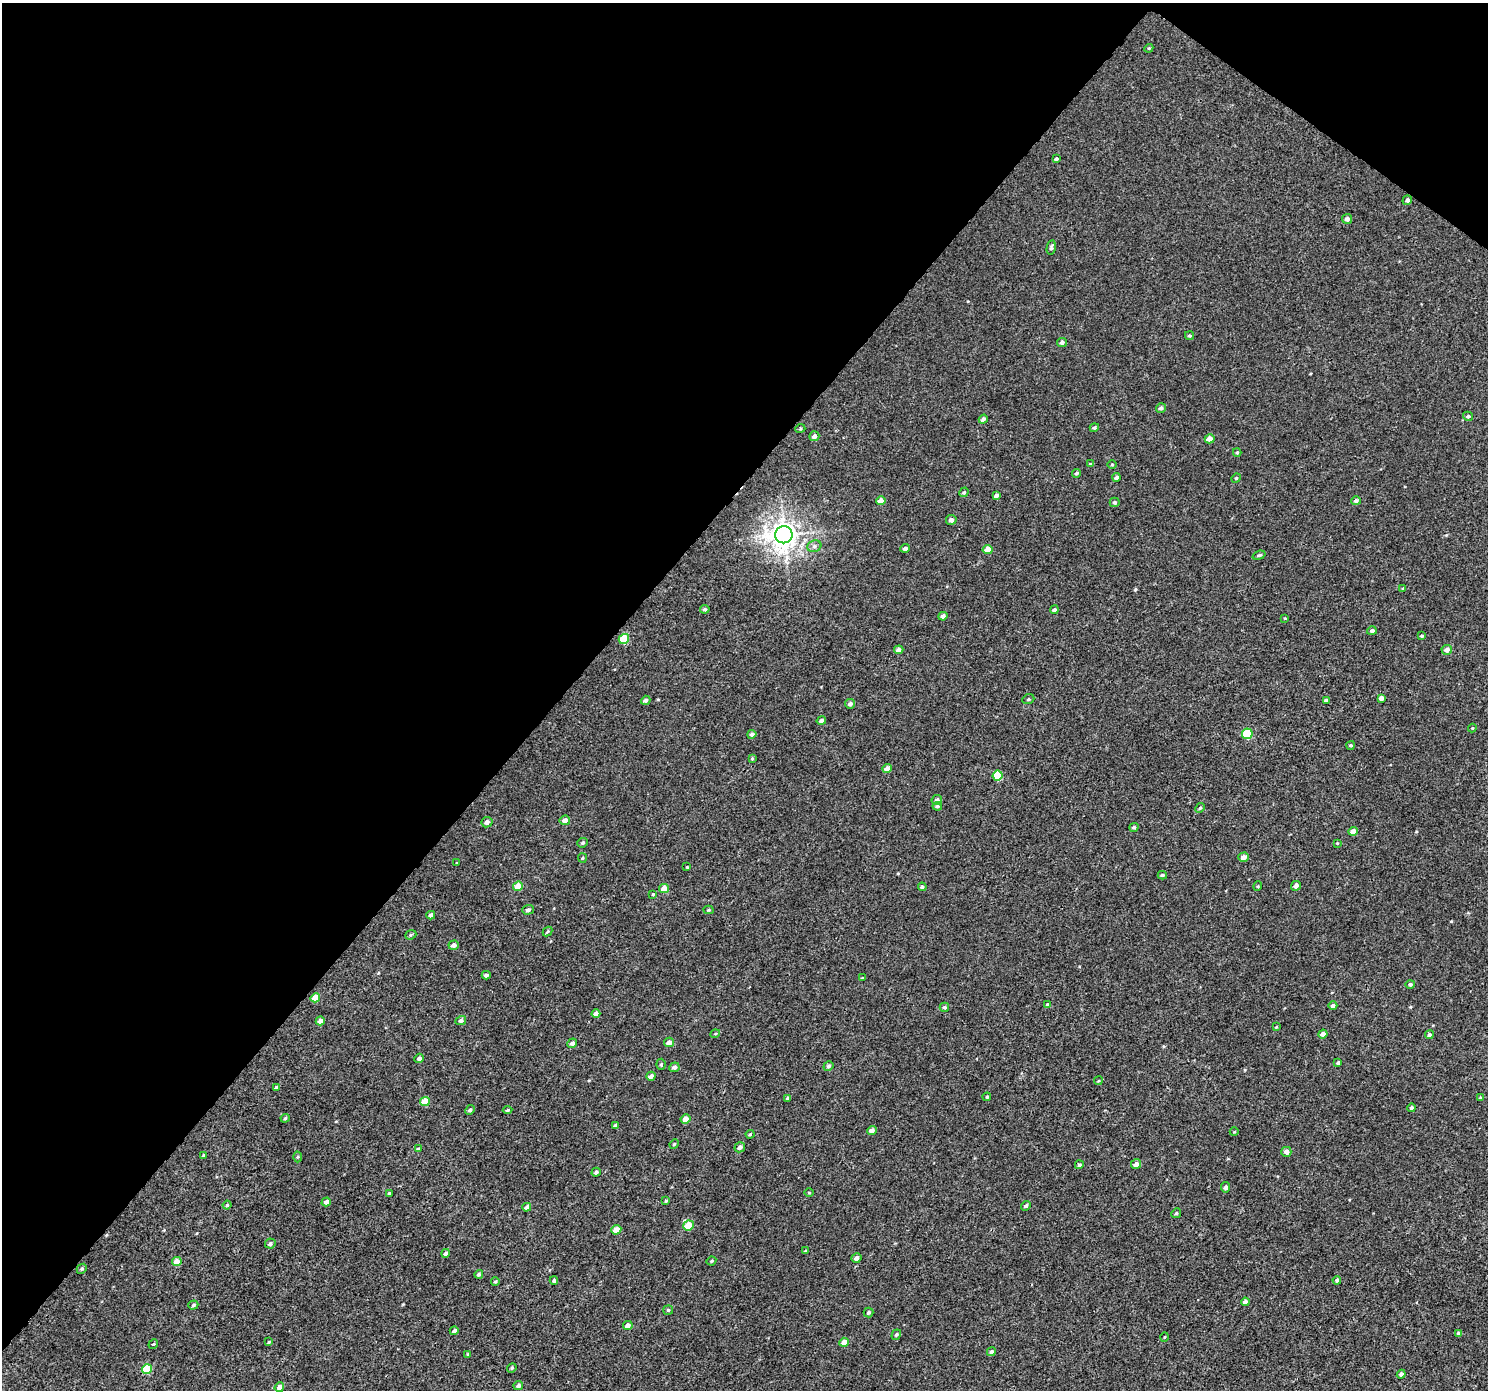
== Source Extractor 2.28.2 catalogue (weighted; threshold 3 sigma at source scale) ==
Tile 2 of 4 x 4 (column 2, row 1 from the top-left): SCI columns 1525-3010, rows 4389-5776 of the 6026 x 6065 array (HDU 1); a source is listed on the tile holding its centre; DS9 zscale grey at full resolution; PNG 1490 x 1392 px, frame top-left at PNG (2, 3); each listed source drawn as its Kron ellipse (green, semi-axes under 4 px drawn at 4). Shown black and unused: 40% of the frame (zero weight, under 3 of 4 exposures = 5% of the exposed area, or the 3 px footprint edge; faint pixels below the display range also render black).
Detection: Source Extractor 2.28.2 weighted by HDU 2 'WHT'; one run over the whole footprint, this tile lists its part. Background 0.00277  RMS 0.0022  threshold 0.00975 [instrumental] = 3 sigma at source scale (4.5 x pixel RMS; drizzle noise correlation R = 1.50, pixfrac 1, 0.0396/0.0396 arcsec/px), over >= 5 px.
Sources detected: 167; all 167 listed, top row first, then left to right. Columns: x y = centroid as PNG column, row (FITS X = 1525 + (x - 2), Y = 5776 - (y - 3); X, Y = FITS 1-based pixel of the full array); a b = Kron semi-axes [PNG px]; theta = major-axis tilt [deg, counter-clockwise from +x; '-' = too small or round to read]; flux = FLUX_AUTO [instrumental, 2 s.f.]
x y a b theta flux
1149 48 4 3 - 0.2
1056 159 4 3 - 0.3
1407 200 5 4 - 0.51
1347 219 5 5 - 0.77
1051 247 7 4 79 0.39
1189 336 4 4 - 0.32
1062 342 5 4 - 0.52
1161 408 5 4 - 0.55
1468 416 5 4 - 0.34
983 419 5 4 - 0.54
1094 428 5 4 - 0.34
800 429 5 3 - 0.2
814 436 5 5 - 0.84
1210 439 5 4 - 1.8
1237 452 4 4 - 0.22
1090 464 4 3 - 0.19
1112 464 5 3 - 0.2
1077 473 4 3 - 0.34
1117 477 4 4 - 0.61
1236 478 5 4 - 0.24
964 492 5 4 - 0.34
996 495 4 4 - 0.72
881 501 5 4 - 1.7
1356 501 5 4 - 0.58
1115 502 5 4 - 0.42
951 520 5 5 - 0.73
784 535 8 8 - 210
814 546 7 5 22 0.58
905 548 5 4 - 0.61
988 550 5 4 - 2.4
1259 555 7 4 20 0.32
1403 589 4 3 - 0.23
705 609 4 4 - 0.34
1054 610 4 3 - 0.4
943 616 4 4 - 0.81
1285 618 4 3 - 0.18
1372 631 5 4 - 0.52
1422 636 4 3 - 0.28
624 639 5 5 - 6.1
899 650 5 4 - 0.9
1447 650 5 5 - 1.2
1381 698 4 4 - 0.84
1028 699 6 5 - 0.33
646 700 5 4 - 0.55
1326 700 4 3 - 0.58
850 704 5 4 - 0.66
821 721 5 4 - 0.53
1472 728 4 4 - 0.21
752 734 4 4 - 0.84
1247 734 5 5 - 8.2
1351 745 4 3 - 0.26
752 759 4 4 - 0.25
887 769 4 4 - 1.3
998 776 5 5 - 6.1
937 800 5 5 - 0.5
937 806 5 4 - 0.34
1200 808 5 4 - 0.31
565 820 5 5 - 1.3
487 822 6 5 - 0.85
1134 827 5 4 - 0.36
1353 831 5 4 - 1.6
583 843 5 5 - 0.4
1337 843 4 3 - 0.16
1244 857 5 4 - 1.2
582 858 5 4 - 0.27
457 863 3 3 - 0.19
687 867 3 3 - 0.16
1162 875 4 3 - 0.37
518 886 5 4 - 3.1
1258 886 5 3 - 0.17
1296 886 5 4 - 0.6
922 887 4 4 - 0.32
664 888 5 4 - 2.1
653 894 3 2 - 0.16
528 910 6 5 - 0.54
709 910 5 4 - 0.24
431 915 4 4 - 0.79
548 931 5 3 - 0.26
411 935 6 4 22 0.28
454 945 5 4 - 0.97
486 975 4 4 - 0.59
862 978 4 3 - 0.16
1410 984 5 4 - 0.51
315 998 5 4 - 2.7
1047 1004 4 3 - 0.23
1333 1006 4 4 - 0.66
944 1007 5 4 - 0.41
596 1014 4 4 - 0.98
320 1021 5 4 - 1
461 1021 5 4 - 0.6
1276 1027 4 3 - 0.17
715 1034 5 3 - 0.22
1323 1034 4 4 - 1.1
1429 1035 4 4 - 0.44
669 1042 5 4 - 1.5
572 1043 5 4 - 0.65
419 1058 5 4 - 0.73
1338 1063 4 3 - 0.36
661 1064 5 4 - 0.29
828 1066 5 4 - 0.42
674 1067 5 4 - 0.58
651 1076 5 4 - 0.74
1098 1081 4 3 - 0.2
277 1087 4 3 - 0.4
987 1097 4 3 - 0.25
788 1098 4 3 - 0.43
1480 1098 4 3 - 0.25
425 1101 5 4 - 2.8
1412 1108 4 4 - 0.49
470 1110 5 4 - 0.46
507 1110 5 4 - 0.35
285 1118 4 4 - 0.26
686 1119 5 4 - 1.7
616 1125 4 3 - 0.47
872 1130 5 4 - 0.92
1234 1132 4 3 - 0.15
750 1134 4 3 - 0.25
674 1144 5 4 - 0.24
740 1147 5 5 - 0.8
418 1149 4 3 - 0.3
1286 1152 5 5 - 1.1
204 1156 4 3 - 0.48
297 1157 5 3 - 0.25
1136 1164 5 5 - 0.92
1079 1165 4 4 - 0.37
596 1172 4 4 - 0.51
1226 1187 5 4 - 0.62
389 1193 4 3 - 0.24
809 1193 5 3 - 0.19
666 1201 3 3 - 0.25
326 1202 4 4 - 0.82
227 1205 4 4 - 0.31
1026 1206 5 4 - 0.39
527 1207 4 4 - 0.79
1176 1213 5 4 - 0.28
688 1225 5 5 - 4.1
616 1230 5 4 - 1.9
270 1244 5 5 - 0.48
805 1251 4 3 - 0.25
445 1253 4 4 - 0.51
856 1258 5 5 - 0.94
177 1261 5 4 - 2
711 1261 5 3 - 0.26
82 1269 5 4 - 0.3
479 1274 4 4 - 0.39
1337 1280 4 3 - 0.4
495 1281 4 3 - 0.27
554 1281 4 3 - 0.32
1245 1302 4 4 - 1.1
193 1305 5 4 - 0.41
668 1310 5 5 - 0.3
868 1312 5 4 - 0.34
628 1325 5 4 - 1.2
454 1331 4 4 - 0.65
1458 1333 4 4 - 0.26
896 1335 5 4 - 0.32
1164 1337 4 3 - 0.17
269 1342 4 3 - 0.29
844 1342 5 4 - 1.4
153 1344 5 3 - 0.18
991 1351 5 4 - 0.47
468 1354 4 3 - 0.21
512 1368 5 4 - 0.28
147 1369 5 4 - 5.9
1401 1374 4 4 - 0.55
518 1386 5 4 - 0.6
279 1387 5 4 - 0.89